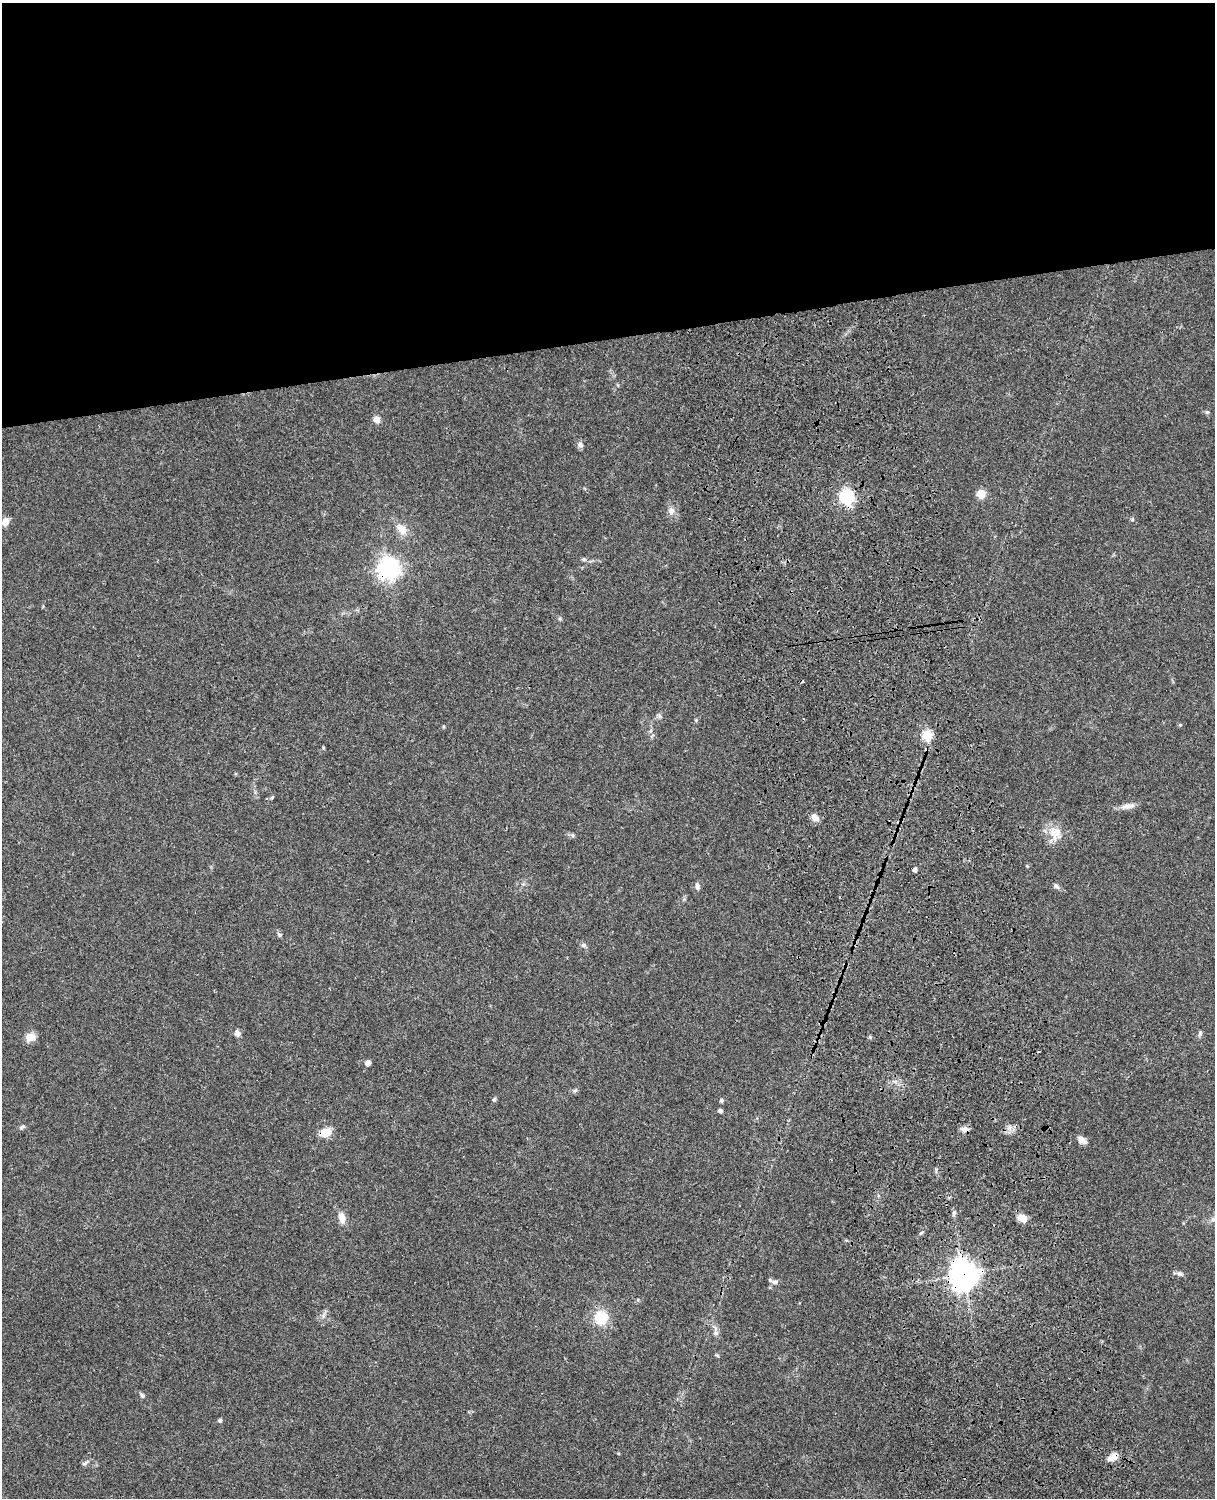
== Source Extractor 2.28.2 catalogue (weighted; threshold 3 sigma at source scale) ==
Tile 2 of 4 x 3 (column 2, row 1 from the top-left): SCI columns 1334-2546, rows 3269-4764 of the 5090 x 4927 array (HDU 1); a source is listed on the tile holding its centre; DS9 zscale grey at full resolution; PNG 1217 x 1500 px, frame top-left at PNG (2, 3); no overlay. Shown black and unused: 23% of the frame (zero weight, under 3 of 4 exposures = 6% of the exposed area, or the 3 px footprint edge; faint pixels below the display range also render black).
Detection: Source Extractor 2.28.2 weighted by HDU 2 'WHT'; one run over the whole footprint, this tile lists its part. Background 0.0822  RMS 0.006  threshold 0.0272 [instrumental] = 3 sigma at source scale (4.5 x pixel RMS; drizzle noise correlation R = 1.50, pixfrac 1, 0.05/0.05 arcsec/px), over >= 5 px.
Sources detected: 53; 2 cosmic-ray / hot-pixel residue — not listed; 1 inside a brighter listed object's ellipse — not listed separately; the other 50 listed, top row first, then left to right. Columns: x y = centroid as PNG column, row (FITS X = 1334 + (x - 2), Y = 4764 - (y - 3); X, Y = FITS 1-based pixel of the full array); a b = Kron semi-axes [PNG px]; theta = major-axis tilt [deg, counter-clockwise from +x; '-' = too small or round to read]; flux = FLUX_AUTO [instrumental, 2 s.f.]
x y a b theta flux
1207 412 5 5 - 0.9
377 419 8 7 - 3.3
580 445 8 7 - 1.9
981 494 5 5 - 22
847 497 6 6 - 130
671 511 12 7 -79 3.1
5 522 9 8 - 4.2
402 529 15 10 -47 6.4
584 559 6 5 - 1
389 568 8 7 - 410
1180 725 5 4 - 0.66
928 735 5 5 - 37
1129 806 20 6 11 3.8
815 817 10 7 -36 3.8
1053 832 27 9 -79 7.5
572 835 7 4 -19 1
1027 866 5 3 - 0.59
915 870 4 4 - 2.3
697 886 9 6 -82 1.9
1056 886 9 6 -34 1.7
280 935 6 5 - 0.89
584 945 7 6 - 1.5
237 1033 9 7 -62 2.1
1200 1033 8 4 76 1.3
30 1037 11 9 18 5.6
870 1037 6 4 -45 0.82
368 1063 5 4 - 3.4
575 1091 7 4 3 1
494 1099 6 5 - 0.88
721 1101 5 4 - 1.2
720 1111 4 4 - 1.9
22 1127 9 5 33 1.3
1010 1127 9 4 72 1.6
965 1129 11 7 -5 2.6
325 1133 13 9 14 7.9
1082 1140 13 7 -42 2.9
954 1213 8 4 69 1.3
342 1217 13 8 -83 4.9
1022 1218 11 8 -28 5.4
1214 1219 11 6 8 3
964 1274 10 9 - 610
1180 1274 9 6 -19 1.8
775 1282 9 5 3 1.8
958 1287 9 7 -16 20
601 1318 14 13 - 16
716 1332 13 7 -84 2.7
142 1396 8 5 -50 1.2
220 1420 5 4 - 1.2
1113 1457 15 9 44 4.2
85 1463 11 4 32 1.3
Overlapping masked pixels (flux is a lower limit): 6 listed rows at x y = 389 568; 965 1129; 325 1133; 964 1274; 958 1287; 1113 1457
Isophote crosses this tile's border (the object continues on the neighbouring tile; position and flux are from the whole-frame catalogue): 1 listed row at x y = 1214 1219